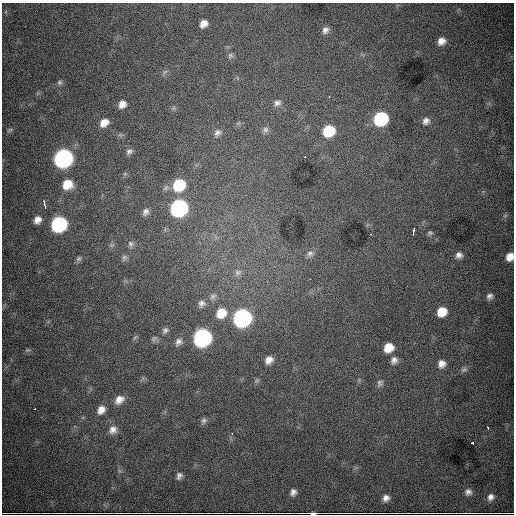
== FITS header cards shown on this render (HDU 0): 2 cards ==
NAXIS1  =                  512
NAXIS2  =                  512

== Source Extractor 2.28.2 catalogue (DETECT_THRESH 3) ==
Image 512 x 512 px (HDU 0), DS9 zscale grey, 1 PNG px = 1 image px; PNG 516 x 516 px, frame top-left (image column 1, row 512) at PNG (2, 3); no overlay
Background 8170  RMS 96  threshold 287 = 3 sigma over >= 5 px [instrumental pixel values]
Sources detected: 71; all 71 listed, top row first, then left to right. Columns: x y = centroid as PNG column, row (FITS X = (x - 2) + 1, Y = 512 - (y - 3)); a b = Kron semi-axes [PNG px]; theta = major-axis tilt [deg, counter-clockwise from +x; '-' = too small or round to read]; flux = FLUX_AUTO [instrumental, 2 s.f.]
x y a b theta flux
203 23 8 7 - 4.9e+04
325 30 8 7 - 2.8e+04
441 41 8 7 - 4.7e+04
230 55 8 6 38 1.6e+04
165 72 10 3 40 1.1e+04
59 82 7 6 - 1.5e+04
329 97 3 3 - 4.3e+03
277 103 11 8 10 3.0e+04
122 104 9 7 52 4.6e+04
381 119 10 9 - 7.2e+05
426 121 9 8 - 3.1e+04
104 123 10 8 38 6.2e+04
10 130 7 4 44 1.1e+04
265 130 8 8 - 2.3e+04
329 131 9 8 - 2.6e+05
217 133 11 8 46 3.0e+04
129 151 9 7 37 2.1e+04
305 156 2 2 - 5.7e+03
63 158 10 9 - 2.7e+06
67 184 10 9 - 1.1e+05
179 185 11 9 46 3.5e+05
44 203 5 2 - 1.1e+04
45 207 5 2 - 7.1e+03
179 208 10 9 - 1.9e+06
146 212 10 7 57 2.6e+04
37 220 9 7 54 4.5e+04
59 224 10 9 - 1.2e+06
413 231 7 3 79 1.4e+04
430 233 6 6 - 1.2e+04
371 234 2 2 - 4.8e+03
130 244 9 7 -75 2.0e+04
310 253 10 8 37 2.7e+04
459 255 8 8 - 2.9e+04
124 257 9 6 44 1.8e+04
510 257 8 7 - 6.1e+04
79 259 8 6 50 1.4e+04
238 272 10 7 28 2.6e+04
310 279 2 2 - 4.2e+03
267 282 3 2 - 4.3e+03
213 296 9 6 31 1.9e+04
490 296 8 7 - 2.5e+04
201 303 9 8 - 2.6e+04
442 312 8 7 - 1.1e+05
221 313 11 10 - 1.2e+05
242 318 10 9 - 2.4e+06
165 330 9 8 - 2.2e+04
135 337 6 4 20 8.9e+03
154 338 10 6 36 2.0e+04
202 338 10 9 - 2.3e+06
178 342 11 9 53 3.3e+04
388 348 9 8 - 1.1e+05
27 350 7 5 10 1.1e+04
269 360 8 7 - 4.6e+04
394 360 10 8 62 3.2e+04
441 364 9 8 - 4.3e+04
464 369 10 6 13 1.8e+04
380 383 10 8 65 2.3e+04
119 400 12 9 44 5.6e+04
35 408 3 2 - 9.9e+03
101 410 11 8 53 5.4e+04
204 420 9 6 32 2.0e+04
488 428 3 2 - 8.6e+03
113 430 11 10 - 4.6e+04
232 433 3 2 - 4.2e+03
472 443 3 3 - 1.7e+04
179 476 8 7 - 2.3e+04
293 492 9 7 63 2.9e+04
468 492 9 8 - 2.8e+04
491 497 10 8 59 3.3e+04
386 498 8 8 - 3.5e+04
313 513 7 2 -1 1.7e+04
At the frame edge (FLAGS 8, measured only in part): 2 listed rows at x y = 510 257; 313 513